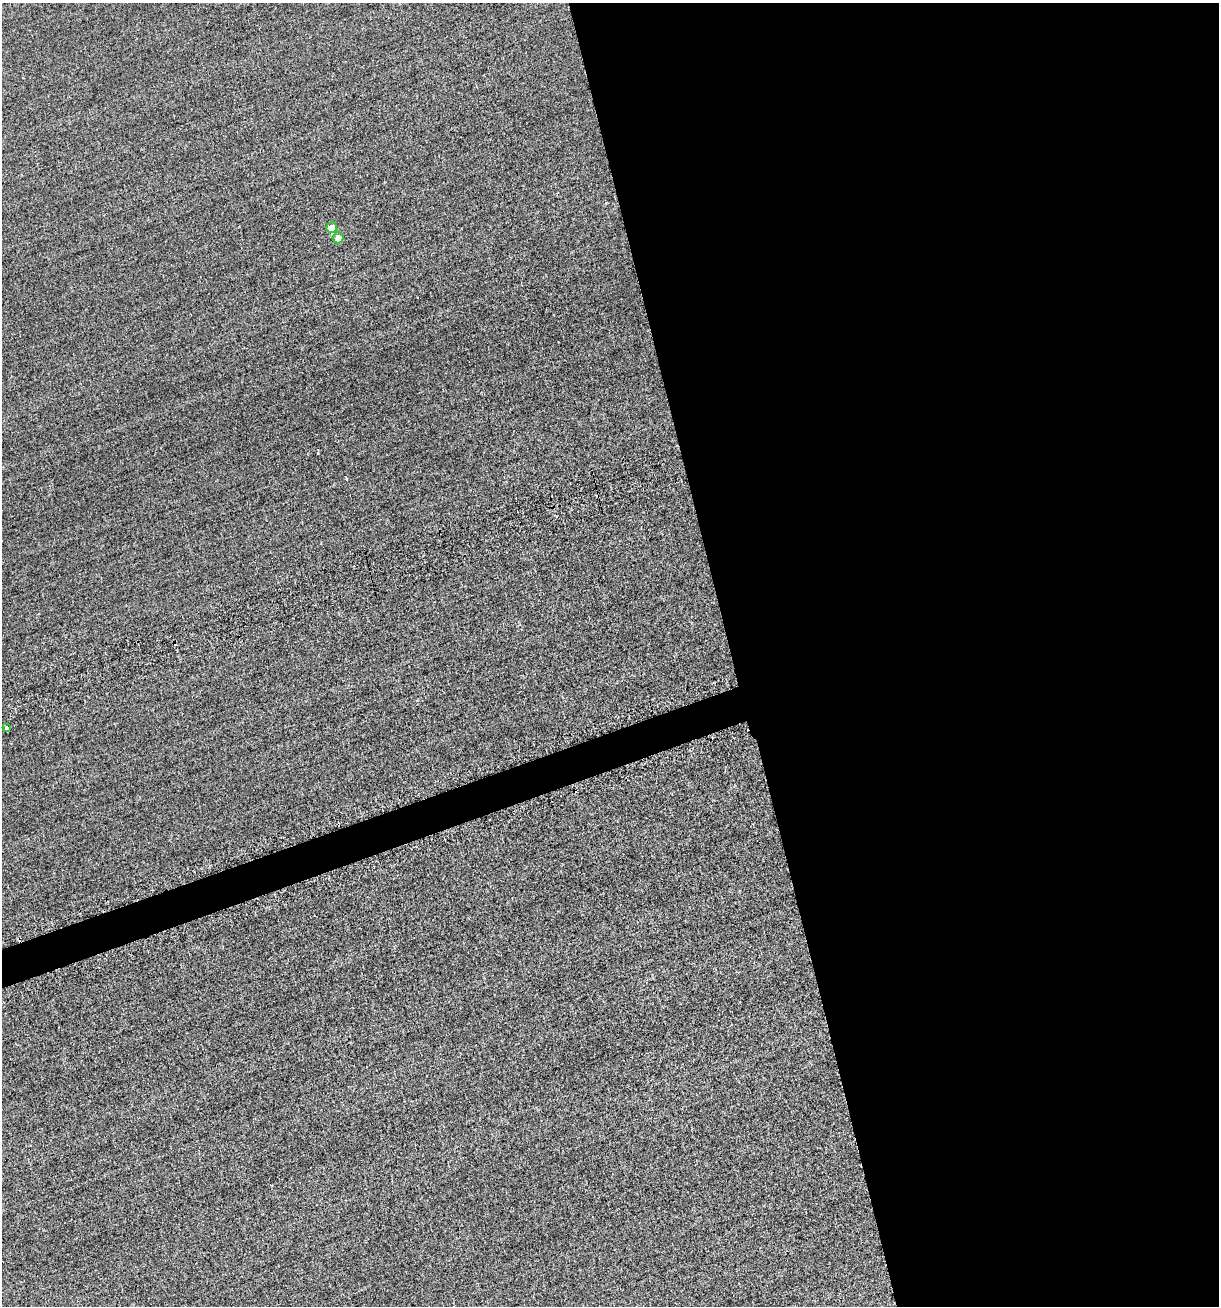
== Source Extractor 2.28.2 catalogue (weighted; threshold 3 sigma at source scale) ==
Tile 8 of 4 x 4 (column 4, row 2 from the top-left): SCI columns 3864-5080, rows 2694-3997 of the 5577 x 5599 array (HDU 1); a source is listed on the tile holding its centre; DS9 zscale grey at full resolution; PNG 1221 x 1308 px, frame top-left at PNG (2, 3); each listed source drawn as its Kron ellipse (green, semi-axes under 4 px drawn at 4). Shown black and unused: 42% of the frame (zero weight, under 2 of 3 exposures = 12% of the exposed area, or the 3 px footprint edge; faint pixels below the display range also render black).
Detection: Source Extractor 2.28.2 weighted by HDU 2 'WHT'; one run over the whole footprint, this tile lists its part. Background -0.476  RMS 3.4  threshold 15.3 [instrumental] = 3 sigma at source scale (4.5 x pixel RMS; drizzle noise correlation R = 1.50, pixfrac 1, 0.05/0.05 arcsec/px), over >= 5 px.
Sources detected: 4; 1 cosmic-ray / hot-pixel residue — neither listed nor drawn; the other 3 listed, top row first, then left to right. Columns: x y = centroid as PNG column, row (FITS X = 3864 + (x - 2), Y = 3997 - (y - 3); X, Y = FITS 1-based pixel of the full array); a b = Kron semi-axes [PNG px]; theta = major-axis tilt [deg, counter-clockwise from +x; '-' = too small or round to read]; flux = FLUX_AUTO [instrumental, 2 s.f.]
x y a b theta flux
331 228 5 5 - 7400
338 238 5 5 - 3000
6 728 3 3 - 890